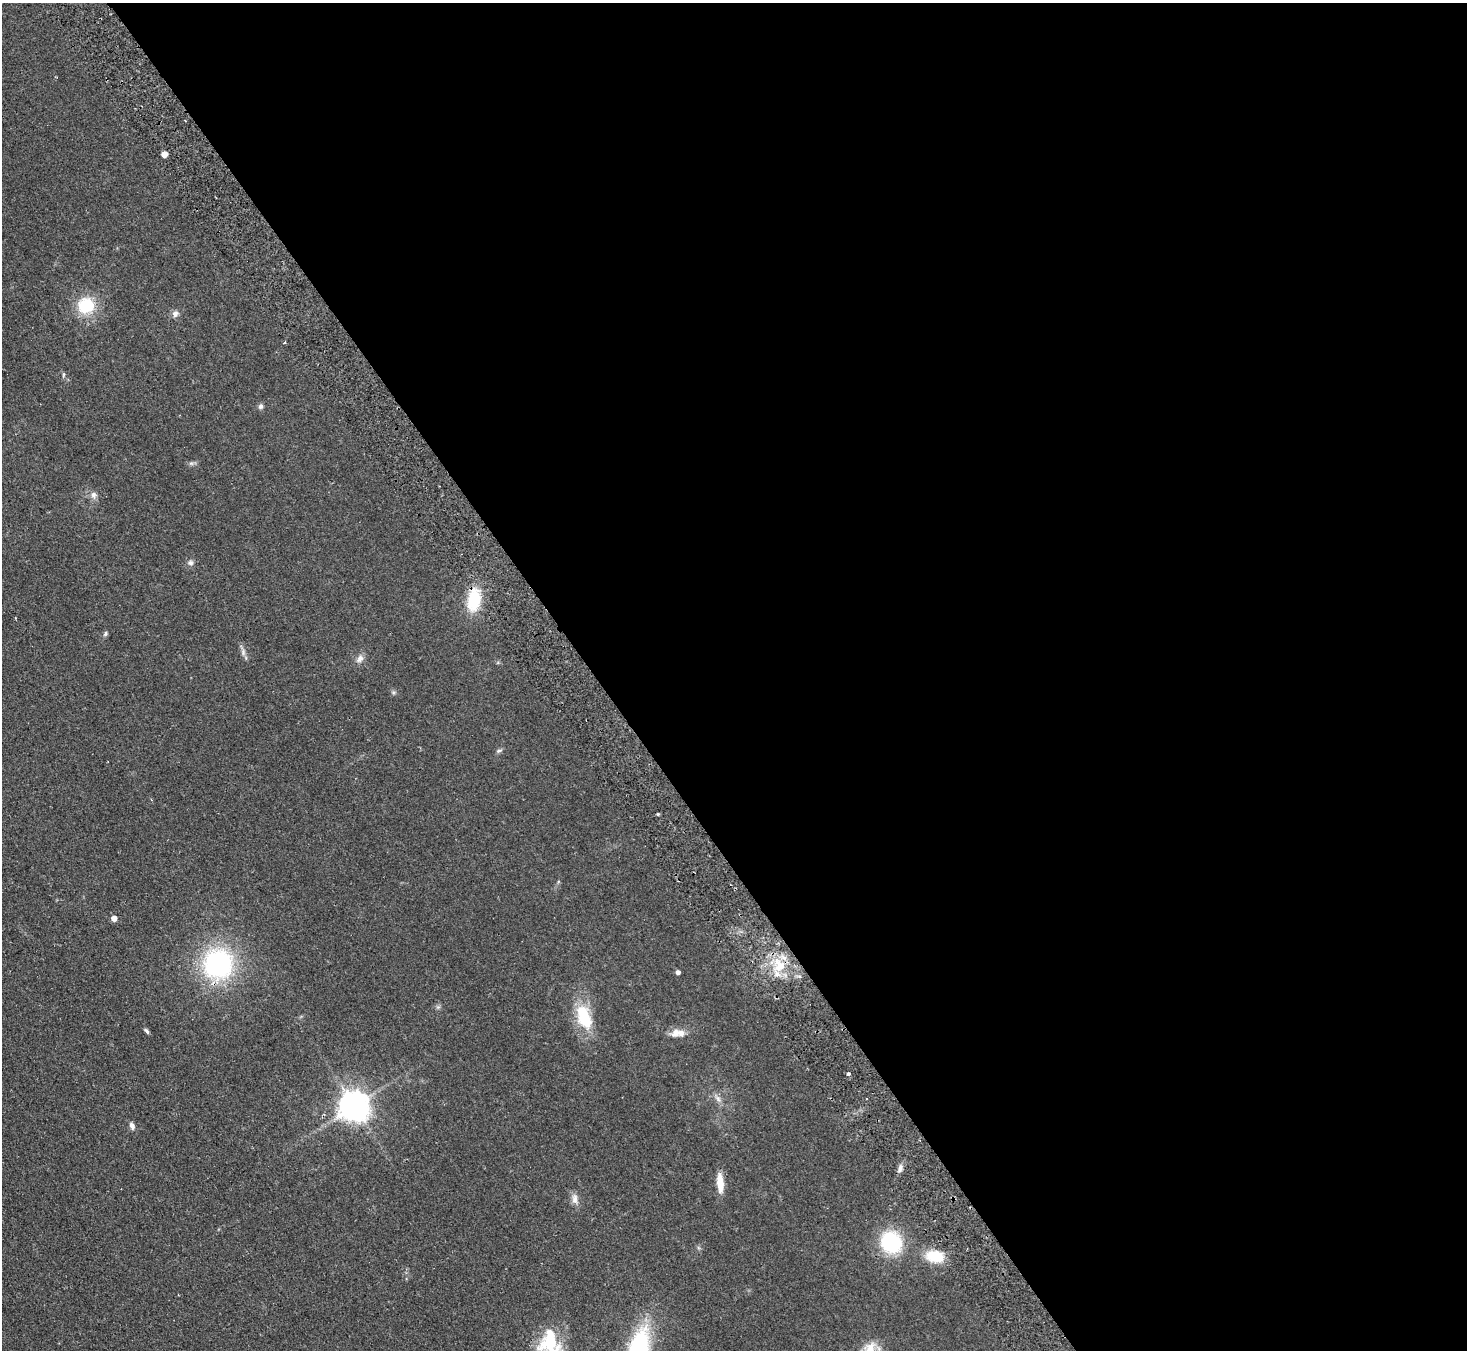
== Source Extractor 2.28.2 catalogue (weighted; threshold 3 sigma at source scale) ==
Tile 8 of 4 x 4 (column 4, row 2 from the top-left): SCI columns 4445-5909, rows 2892-4239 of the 5958 x 5920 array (HDU 1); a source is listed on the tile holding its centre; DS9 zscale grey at full resolution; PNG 1469 x 1352 px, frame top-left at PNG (2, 3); no overlay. Shown black and unused: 60% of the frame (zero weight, under 2 of 3 exposures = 3% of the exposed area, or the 3 px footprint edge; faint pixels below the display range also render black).
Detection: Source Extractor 2.28.2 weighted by HDU 2 'WHT'; one run over the whole footprint, this tile lists its part. Background 0.106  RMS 0.013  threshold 0.0605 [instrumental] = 3 sigma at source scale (4.5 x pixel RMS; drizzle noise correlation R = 1.50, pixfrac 1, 0.05/0.05 arcsec/px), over >= 5 px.
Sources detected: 33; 2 inside a brighter listed object's ellipse — not listed separately; the other 31 listed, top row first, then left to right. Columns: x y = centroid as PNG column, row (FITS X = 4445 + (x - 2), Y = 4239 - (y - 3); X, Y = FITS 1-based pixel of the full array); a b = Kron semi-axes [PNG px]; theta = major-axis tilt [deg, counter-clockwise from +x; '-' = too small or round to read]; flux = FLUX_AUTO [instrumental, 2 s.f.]
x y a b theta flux
164 154 4 4 - 15
86 306 17 16 - 55
175 314 9 8 - 5.4
63 375 6 4 88 1.8
260 406 7 6 - 3.3
191 463 7 4 -18 2.6
94 495 9 8 - 5.9
191 563 7 7 - 4.1
474 600 23 13 80 56
105 634 6 5 - 2.6
243 652 9 6 -90 4.7
360 659 12 8 52 7
499 751 7 5 4 2.7
658 814 4 3 - 1.7
114 918 5 5 - 9.5
218 964 28 27 - 200
779 965 21 15 -62 36
678 972 4 4 - 4.9
584 1017 33 17 -72 55
147 1031 8 4 -52 2.7
675 1032 16 10 43 11
848 1074 3 3 - 17
718 1098 12 6 -57 5.8
354 1106 10 9 - 2000
132 1126 9 6 -68 5.3
900 1169 11 5 79 5.2
720 1183 22 7 -85 22
575 1199 16 8 -84 8.2
891 1242 20 18 -46 97
935 1256 16 10 -11 46
550 1340 31 27 64 58
Overlapping masked pixels (flux is a lower limit): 2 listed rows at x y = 474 600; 779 965
Isophote crosses this tile's border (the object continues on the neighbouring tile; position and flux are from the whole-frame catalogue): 1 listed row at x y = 550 1340